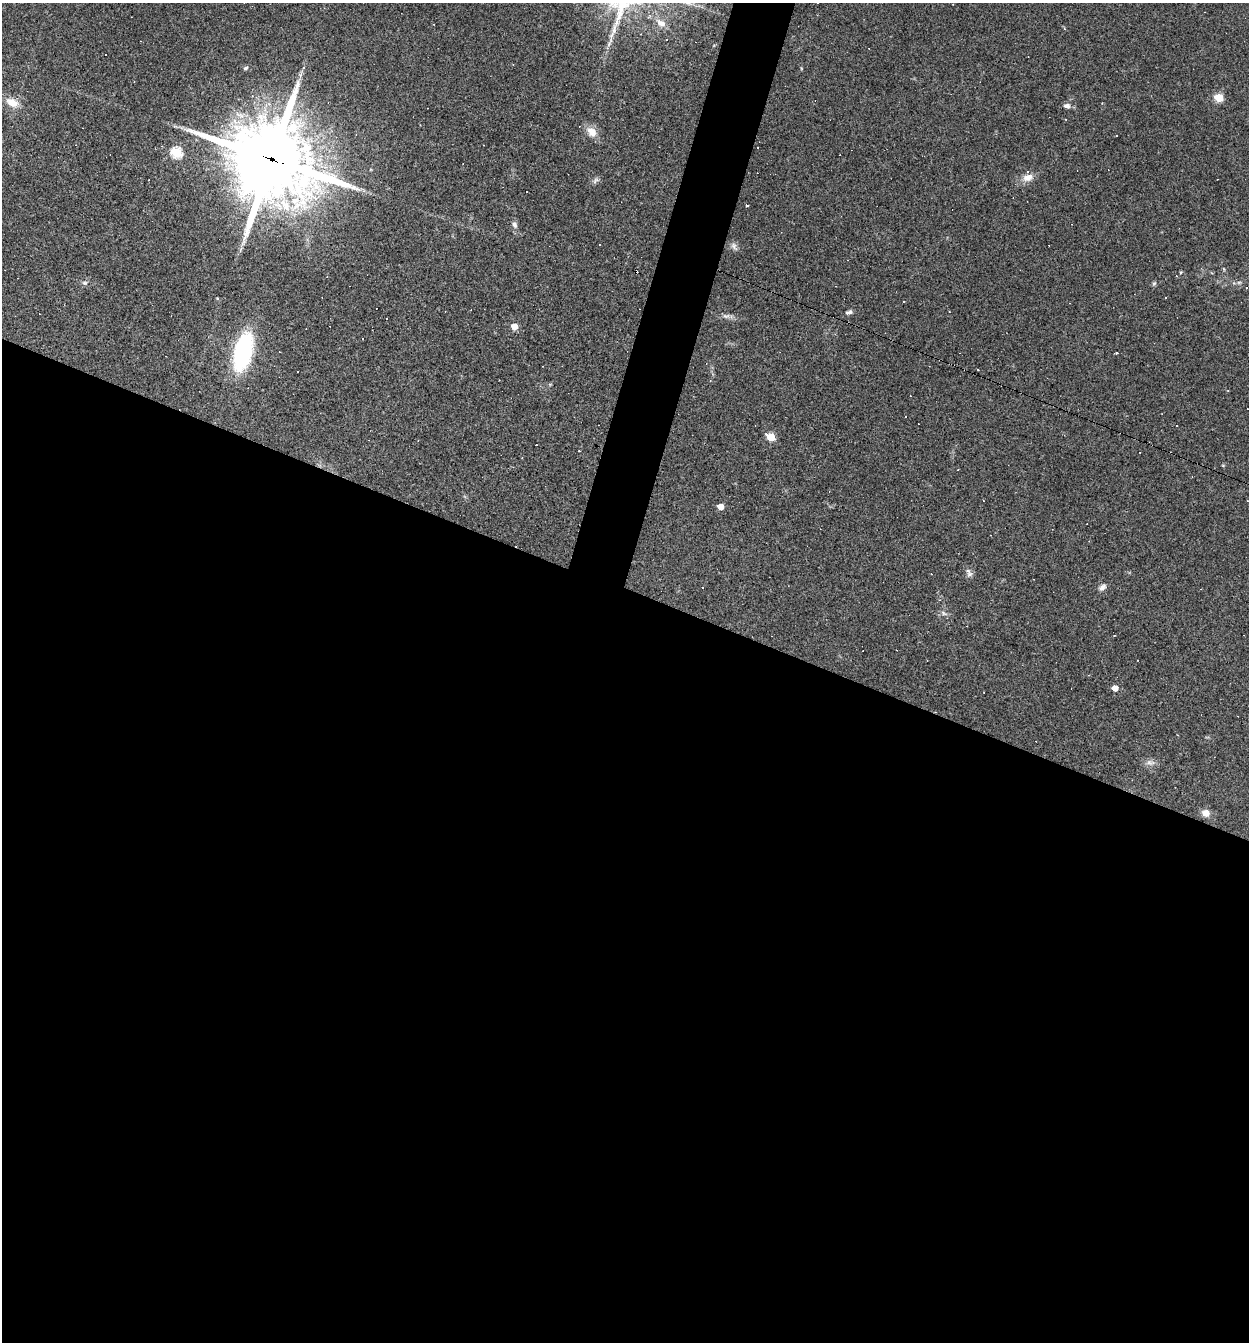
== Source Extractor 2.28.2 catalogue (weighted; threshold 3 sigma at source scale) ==
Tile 14 of 4 x 4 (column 2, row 4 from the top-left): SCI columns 1507-2753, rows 1-1340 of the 5378 x 5362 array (HDU 1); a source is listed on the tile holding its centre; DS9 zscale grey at full resolution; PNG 1251 x 1344 px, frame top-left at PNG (2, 3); no overlay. Shown black and unused: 58% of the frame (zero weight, under 3 of 4 exposures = <1% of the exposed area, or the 3 px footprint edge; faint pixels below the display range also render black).
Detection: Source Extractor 2.28.2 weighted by HDU 2 'WHT'; one run over the whole footprint, this tile lists its part. Background 0.0527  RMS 0.0047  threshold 0.0212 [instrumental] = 3 sigma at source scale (4.5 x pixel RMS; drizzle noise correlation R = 1.50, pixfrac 1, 0.05/0.05 arcsec/px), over >= 5 px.
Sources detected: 63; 18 cosmic-ray / hot-pixel residue — not listed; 1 inside a brighter listed object's ellipse — not listed separately; the other 44 listed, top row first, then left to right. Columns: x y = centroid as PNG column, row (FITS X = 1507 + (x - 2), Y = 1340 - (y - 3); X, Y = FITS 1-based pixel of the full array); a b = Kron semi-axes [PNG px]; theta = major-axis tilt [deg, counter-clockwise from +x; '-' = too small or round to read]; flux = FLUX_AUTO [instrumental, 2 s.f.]
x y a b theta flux
661 23 15 9 -36 4
611 37 20 5 80 3.1
304 67 4 4 - 0.51
246 68 6 4 19 0.79
1219 98 5 5 - 19
12 102 16 9 -24 6.4
1067 106 7 6 - 1.9
174 126 6 5 - 0.77
592 132 15 11 -47 5
1116 136 2 2 - 0.29
176 153 6 5 - 39
271 159 33 28 -27 3600
1028 177 15 10 19 4.1
596 180 10 6 33 1.4
747 206 3 3 - 0.84
514 225 9 6 -69 1.7
599 244 3 3 - 0.78
734 246 12 6 -61 1.7
1223 269 4 4 - 0.59
84 283 8 6 0 1.2
1154 283 6 5 - 0.74
1166 297 3 2 - 0.35
903 301 3 3 - 1.2
849 312 10 5 17 1.3
726 316 11 5 -10 1.7
514 326 5 5 - 6.5
243 352 32 14 76 62
1116 353 3 2 - 1.1
978 370 2 2 - 0.34
298 371 2 2 - 0.36
1228 391 4 2 - 0.3
905 416 2 2 - 0.32
1176 426 3 3 - 0.46
771 437 6 5 - 20
579 451 2 2 - 0.43
1223 465 5 3 - 0.39
958 469 2 2 - 0.26
720 507 5 4 - 5.4
970 574 9 7 16 1.6
1102 587 11 6 41 1.9
944 613 10 5 -25 1.4
1115 688 5 4 - 6
1150 763 14 7 -5 2.2
1206 813 9 8 - 3.5
Overlapping masked pixels (flux is a lower limit): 1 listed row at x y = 271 159